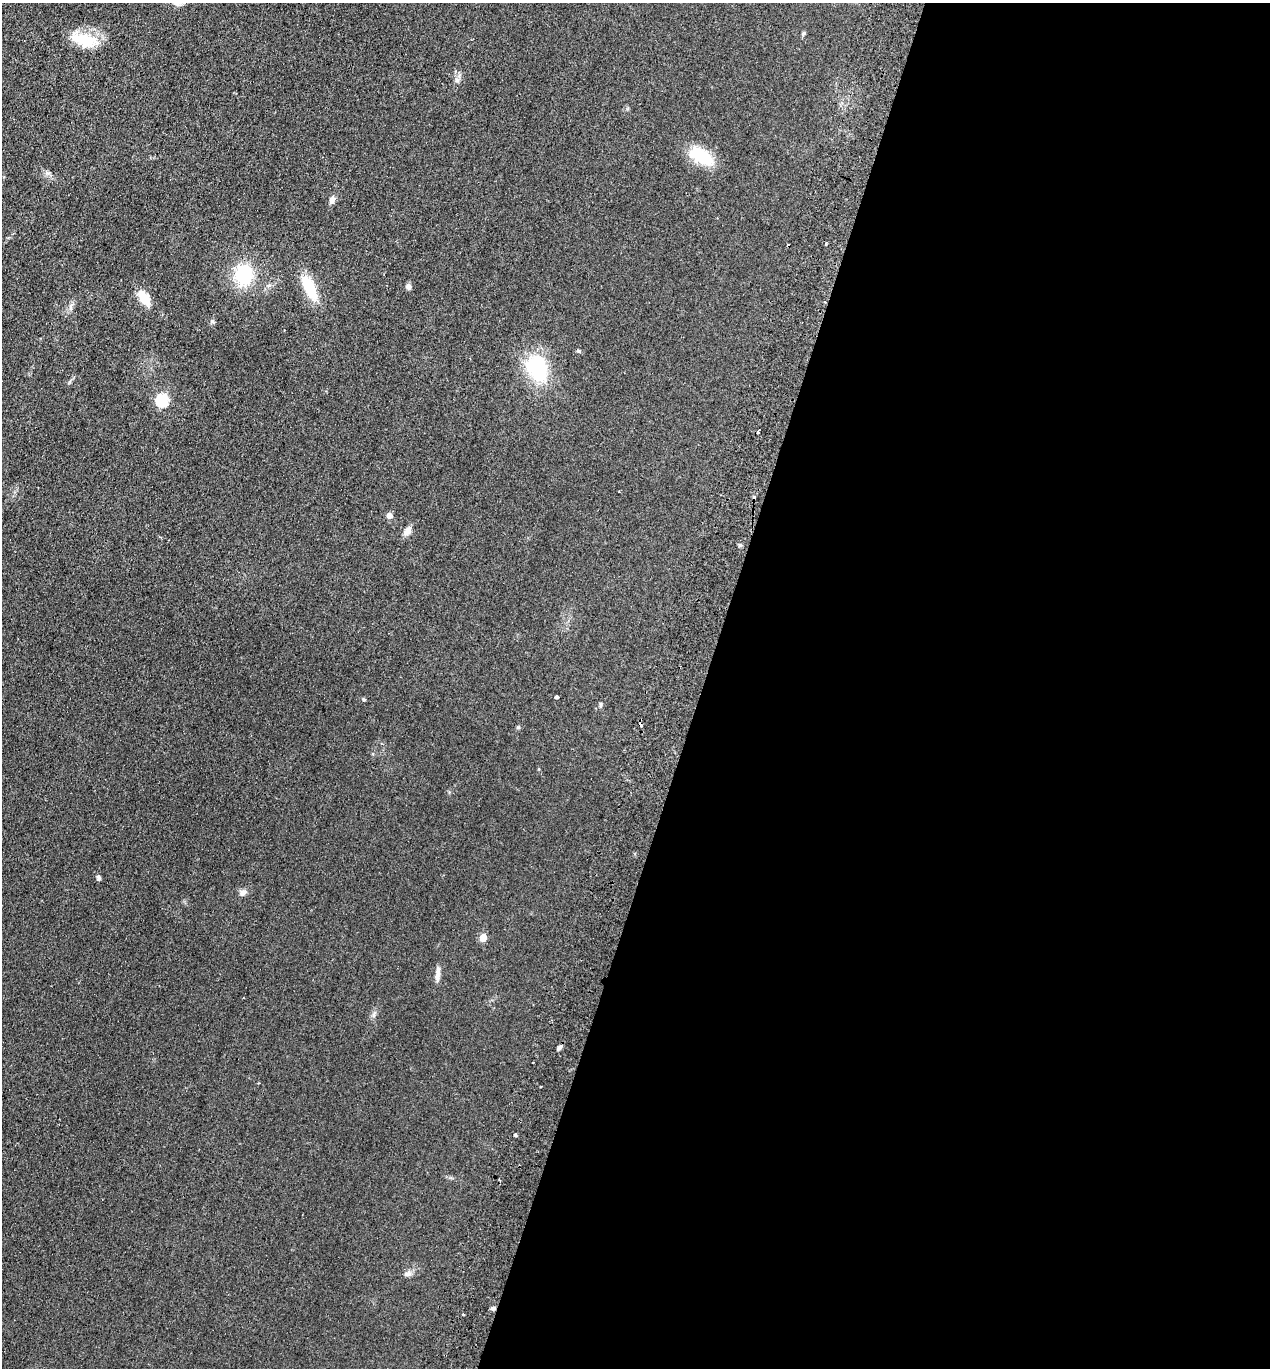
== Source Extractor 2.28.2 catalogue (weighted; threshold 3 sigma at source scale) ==
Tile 12 of 4 x 4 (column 4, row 3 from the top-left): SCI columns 3997-5264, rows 1391-2756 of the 5585 x 5513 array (HDU 1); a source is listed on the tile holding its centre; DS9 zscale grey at full resolution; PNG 1272 x 1370 px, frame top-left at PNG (2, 3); no overlay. Shown black and unused: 45% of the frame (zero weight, under 2 of 3 exposures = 3% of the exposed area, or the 3 px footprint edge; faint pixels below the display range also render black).
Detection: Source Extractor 2.28.2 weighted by HDU 2 'WHT'; one run over the whole footprint, this tile lists its part. Background 0.0489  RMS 0.0093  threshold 0.0417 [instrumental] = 3 sigma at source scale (4.5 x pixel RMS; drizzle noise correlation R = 1.50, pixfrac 1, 0.05/0.05 arcsec/px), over >= 5 px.
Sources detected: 35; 4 cosmic-ray / hot-pixel residue — not listed; the other 31 listed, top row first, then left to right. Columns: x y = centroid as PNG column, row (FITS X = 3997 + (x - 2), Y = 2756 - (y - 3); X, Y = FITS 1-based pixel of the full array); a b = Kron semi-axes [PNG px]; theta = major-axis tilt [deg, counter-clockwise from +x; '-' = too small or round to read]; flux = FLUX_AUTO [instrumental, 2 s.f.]
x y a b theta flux
803 34 6 4 20 1.1
84 40 37 16 -17 27
701 156 30 15 -28 33
332 199 8 7 - 3.9
826 243 4 3 - 1.1
244 275 26 24 71 40
309 287 29 11 -64 31
408 287 7 6 - 3.3
144 298 19 10 -57 15
212 322 6 6 - 1.7
578 351 6 4 -3 1.1
537 367 29 21 -77 64
162 400 6 6 - 97
759 431 5 3 - 2.6
389 515 6 6 - 4.6
408 531 13 8 57 5.1
556 697 4 3 - 7.1
364 699 5 3 - 0.98
601 704 8 4 -90 1.3
518 727 5 5 - 1.1
99 878 6 5 - 2
243 892 9 8 - 3.5
483 937 5 5 - 20
438 975 16 6 85 5.2
374 1015 7 4 72 1.8
559 1048 7 5 45 2.4
258 1083 3 2 - 0.66
515 1135 4 3 - 4
407 1274 8 6 1 2.7
493 1308 7 4 8 1.8
463 1314 3 3 - 1.7
Overlapping masked pixels (flux is a lower limit): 1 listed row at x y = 493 1308